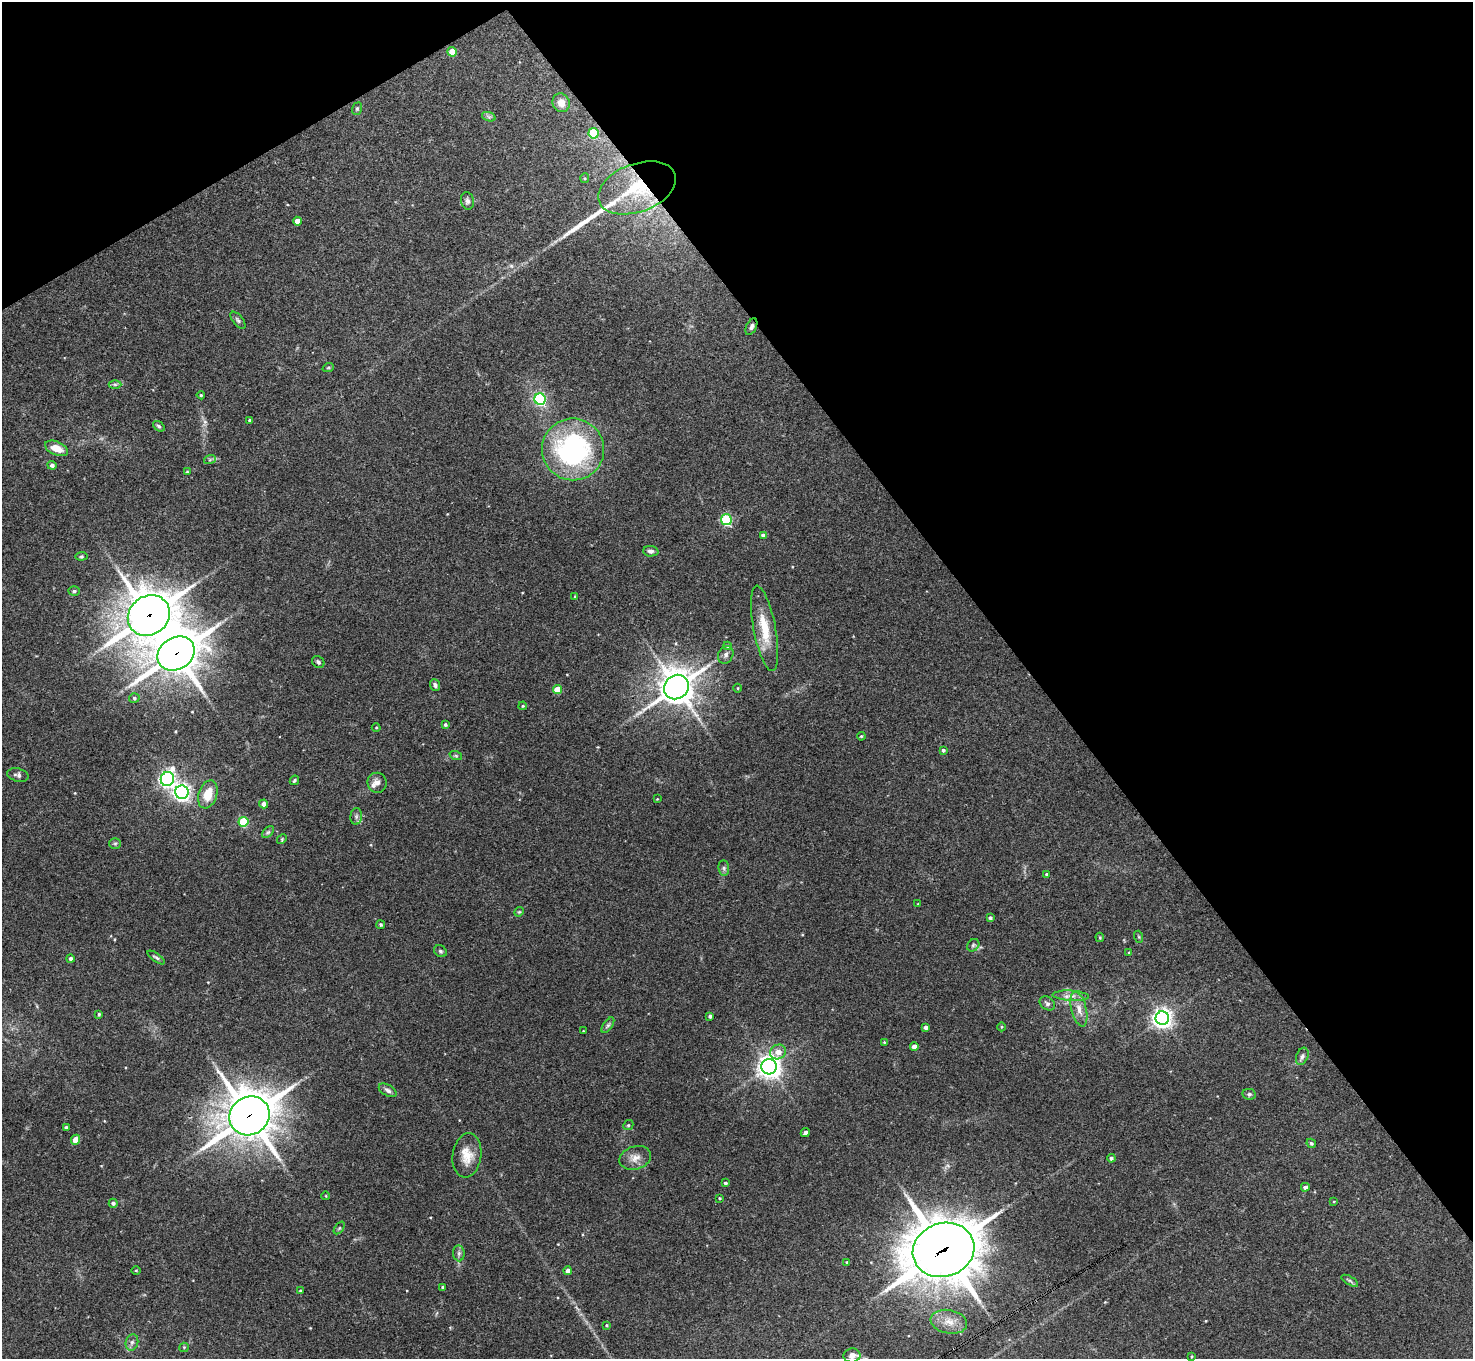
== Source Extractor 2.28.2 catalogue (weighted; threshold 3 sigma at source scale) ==
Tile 3 of 4 x 4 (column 3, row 1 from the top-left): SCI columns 2943-4413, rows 4228-5584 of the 5886 x 5878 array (HDU 1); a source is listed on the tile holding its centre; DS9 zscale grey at full resolution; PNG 1475 x 1361 px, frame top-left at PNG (2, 2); each listed source drawn as its Kron ellipse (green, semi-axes under 4 px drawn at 4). Shown black and unused: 34% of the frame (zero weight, under 3 of 4 exposures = <1% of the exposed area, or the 3 px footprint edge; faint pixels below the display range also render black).
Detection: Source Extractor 2.28.2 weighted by HDU 2 'WHT'; one run over the whole footprint, this tile lists its part. Background 0.092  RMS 0.0056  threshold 0.0254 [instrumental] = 3 sigma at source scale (4.5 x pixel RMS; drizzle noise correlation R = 1.50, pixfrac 1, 0.05/0.05 arcsec/px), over >= 5 px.
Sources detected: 120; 1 long thin detection or spike segment (spike, bleed or trail) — neither listed nor drawn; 1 inside a brighter listed object's ellipse — not listed separately; the other 118 listed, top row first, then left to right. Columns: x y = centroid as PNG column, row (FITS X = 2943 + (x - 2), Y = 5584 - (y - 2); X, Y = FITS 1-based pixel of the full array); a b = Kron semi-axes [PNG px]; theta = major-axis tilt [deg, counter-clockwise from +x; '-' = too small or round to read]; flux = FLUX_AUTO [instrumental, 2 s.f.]
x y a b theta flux
452 52 5 4 - 9.5
561 103 9 8 - 4.9
357 109 6 5 - 0.84
489 117 7 4 -19 1.1
593 133 5 5 - 24
585 178 5 4 - 0.62
637 188 40 24 20 36
467 201 9 6 -79 2
297 221 4 4 - 4
238 320 10 5 -50 1.3
751 327 9 5 65 1.6
328 368 6 3 19 0.59
115 384 6 4 0 0.94
201 395 4 4 - 0.64
540 399 6 5 - 65
250 420 4 3 - 1.3
159 426 6 4 -40 0.92
56 448 12 6 -22 6.8
573 449 31 31 - 97
210 459 6 4 20 0.71
52 465 4 4 - 1.5
187 472 4 3 - 0.51
726 520 5 5 - 52
763 535 4 4 - 2.3
651 551 8 5 -4 1.6
81 556 6 4 7 0.7
74 591 5 5 - 0.98
575 597 3 2 - 0.57
149 615 22 19 38 1400
764 628 43 11 -79 16
727 646 4 4 - 0.81
176 653 19 16 32 1400
726 655 9 7 62 1.9
318 662 7 5 -41 1.5
435 685 6 5 - 1.5
676 687 13 11 41 950
738 688 4 3 - 0.48
557 690 4 4 - 12
134 698 5 4 - 0.96
523 706 4 3 - 0.64
445 725 4 4 - 1
376 727 4 3 - 0.44
861 736 4 3 - 0.56
943 750 3 3 - 0.88
456 756 6 4 -19 0.81
18 775 11 6 -13 1.8
167 779 7 6 - 190
294 780 5 3 - 0.75
377 783 10 9 - 2.8
182 792 6 6 - 200
208 794 14 9 72 11
657 799 3 3 - 0.38
263 804 4 4 - 2.7
356 816 8 5 83 1.6
243 822 5 5 - 30
268 832 7 4 44 1.1
282 839 5 4 - 0.6
115 843 6 5 - 0.93
724 868 8 5 -83 1.3
1047 874 3 3 - 0.92
918 904 3 2 - 0.43
519 912 5 4 - 0.6
990 918 4 4 - 1.2
381 925 4 4 - 0.93
1100 937 5 3 - 0.62
1139 937 6 4 -72 0.66
973 945 7 5 45 1.2
440 951 7 5 -33 1.1
1129 953 4 3 - 0.58
156 957 10 4 -35 1.3
70 959 4 4 - 1.4
1071 996 18 5 -3 3.5
1047 1003 8 6 -37 1.5
1079 1009 18 7 -76 5.2
99 1014 3 3 - 0.69
710 1016 4 3 - 1.1
1162 1018 6 6 - 320
608 1025 9 4 54 1.3
925 1027 4 4 - 1.8
1001 1027 4 3 - 0.58
583 1031 3 2 - 0.35
884 1042 4 4 - 0.51
914 1047 4 4 - 4
778 1052 8 7 - 5.8
1302 1056 9 6 69 1.6
769 1067 7 7 - 410
388 1090 10 5 -30 1.9
1249 1094 7 5 -10 1.1
249 1116 20 19 - 1600
628 1125 5 4 - 0.71
66 1128 4 3 - 1.2
805 1132 5 3 - 1.6
75 1140 5 4 - 5.2
1311 1143 5 4 - 0.91
467 1155 22 14 81 8.9
635 1158 16 11 16 5.1
1111 1158 4 4 - 1.4
725 1183 3 3 - 0.89
1305 1187 4 4 - 1.6
326 1196 4 2 - 0.35
719 1198 3 2 - 0.49
1334 1201 4 3 - 0.43
113 1203 4 4 - 1.3
339 1228 7 4 53 0.68
943 1250 31 26 19 2300
459 1253 8 5 -84 1.4
847 1262 4 3 - 0.81
136 1270 4 3 - 0.47
568 1271 4 4 - 2.2
1350 1281 9 4 -30 1.1
443 1287 4 3 - 0.99
300 1291 4 3 - 0.59
949 1322 18 11 -11 7.4
606 1325 4 3 - 0.55
132 1342 8 6 74 1.7
184 1347 5 4 - 0.64
852 1355 8 7 - 4.3
1191 1357 4 3 - 0.48
Overlapping masked pixels (flux is a lower limit): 6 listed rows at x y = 637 188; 751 327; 149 615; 176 653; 249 1116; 943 1250